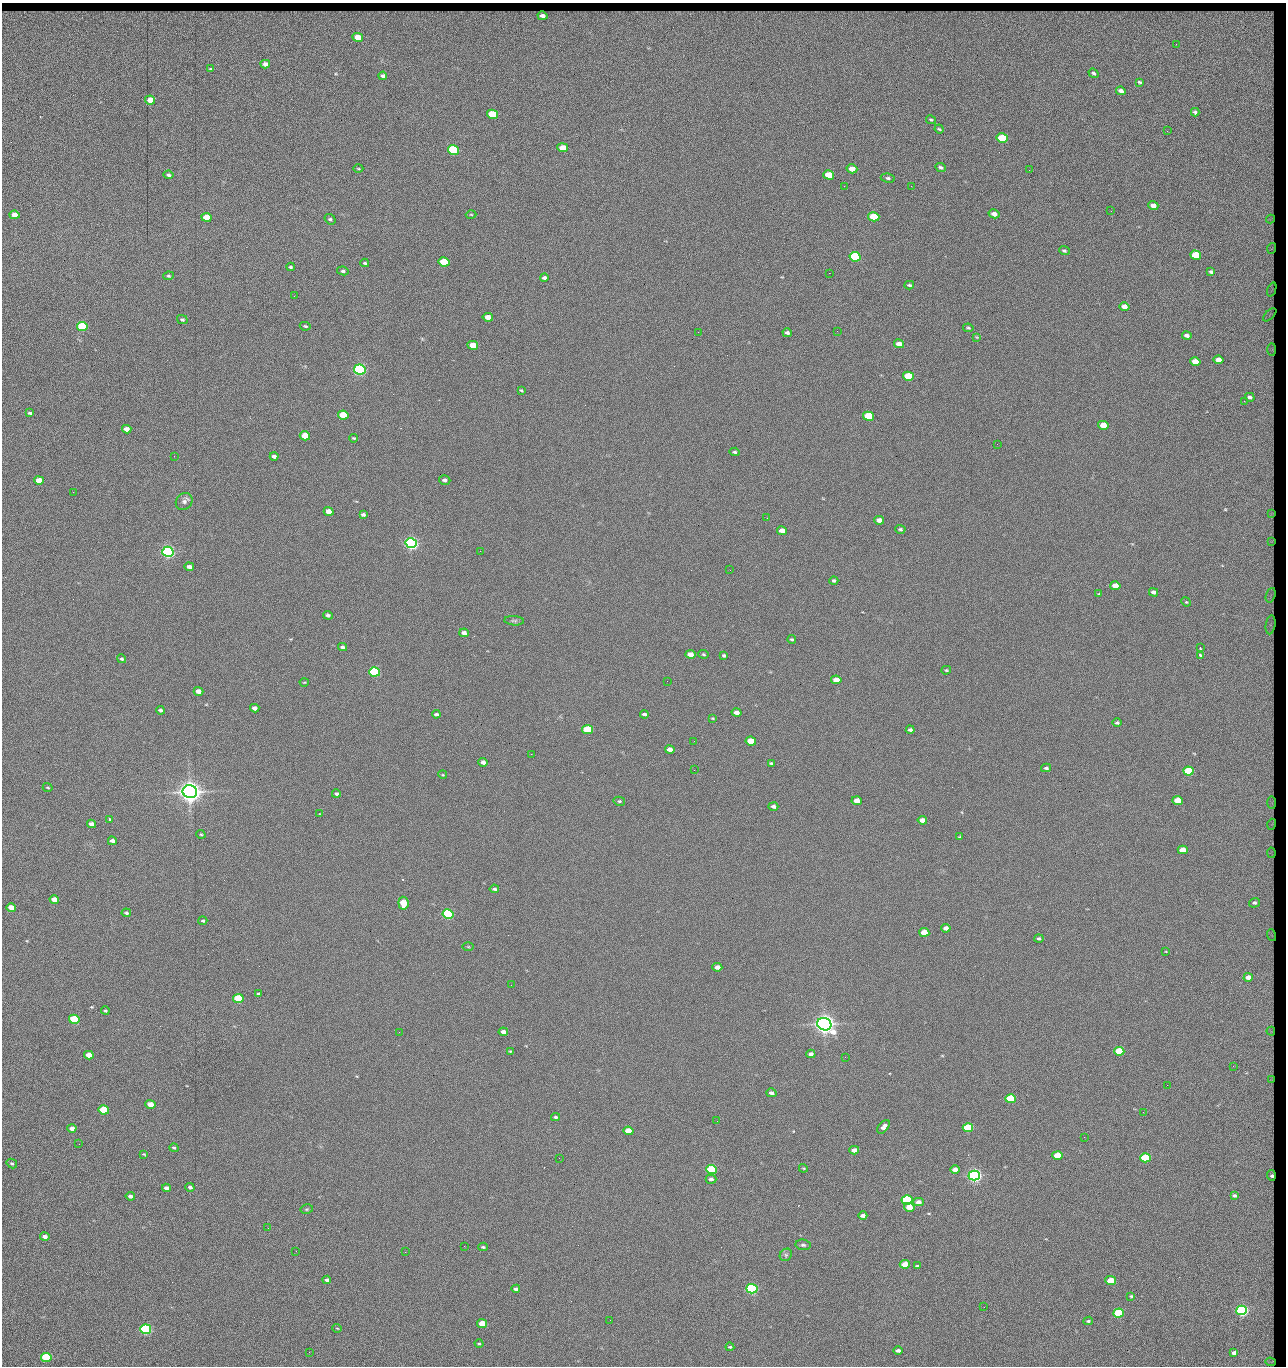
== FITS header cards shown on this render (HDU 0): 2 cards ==
NAXIS1  =                 1284 / length of data axis 1
NAXIS2  =                 1364 / length of data axis 2

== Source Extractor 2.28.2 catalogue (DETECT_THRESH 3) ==
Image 1284 x 1364 px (HDU 0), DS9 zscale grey, 1 PNG px = 1 image px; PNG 1288 x 1368 px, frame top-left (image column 1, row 1364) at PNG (2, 3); each listed source drawn as its Kron ellipse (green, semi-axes under 4 px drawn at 4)
Background 148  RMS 15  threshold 44.5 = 3 sigma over >= 5 px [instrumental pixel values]
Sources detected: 261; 1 with non-positive FLUX_AUTO (blend fragments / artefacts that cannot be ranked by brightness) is neither listed nor drawn; the other 260 listed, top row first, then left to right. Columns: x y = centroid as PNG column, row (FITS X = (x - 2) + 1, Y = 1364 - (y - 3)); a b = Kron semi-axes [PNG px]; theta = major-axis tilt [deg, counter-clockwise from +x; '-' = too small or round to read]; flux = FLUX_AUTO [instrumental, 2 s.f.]
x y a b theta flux
542 16 5 4 - 4.2e+03
358 37 5 4 - 1.3e+04
1176 44 3 2 - 8.4e+02
265 64 5 4 - 5.0e+03
211 69 4 2 - 1.1e+03
1094 73 5 4 - 1.6e+03
383 76 4 3 - 2.5e+03
1140 82 4 3 - 1.5e+03
1121 91 5 3 - 4.2e+03
150 100 5 4 - 1.4e+04
1195 112 4 3 - 1.9e+03
492 114 5 4 - 4.2e+04
931 120 5 3 - 1.3e+03
939 129 4 3 - 1.1e+03
1167 131 3 2 - 8.4e+02
1002 138 5 4 - 6.0e+04
563 148 5 4 - 1.4e+04
453 150 6 5 - 1.6e+05
941 167 6 4 -25 2.2e+03
358 169 5 3 - 1.0e+03
852 169 5 4 - 1.2e+04
1029 170 2 2 - 1.2e+03
169 175 5 3 - 2.3e+03
829 175 5 4 - 2.8e+04
888 178 7 4 -8 1.9e+03
844 186 2 2 - 1.6e+03
911 186 2 2 - 1.2e+04
1153 206 5 4 - 6.4e+03
1111 211 2 2 - 5.9e+02
471 214 5 3 - 9.1e+02
994 214 5 4 - 5.9e+03
14 215 5 4 - 1.0e+04
206 217 5 4 - 2.0e+04
874 217 5 4 - 5.1e+04
330 219 6 4 -36 1.8e+03
1271 219 4 3 - 1.1e+03
1272 248 5 3 - 9.2e+02
1064 251 5 4 - 1.7e+03
1196 255 5 4 - 4.2e+04
855 257 6 4 -12 1.0e+05
444 262 5 4 - 4.1e+04
365 263 4 3 - 1.4e+03
290 267 4 3 - 1.4e+03
343 271 6 4 -9 1.9e+03
1211 272 4 3 - 1.5e+03
829 273 2 2 - 1.8e+04
168 276 5 4 - 1.5e+03
544 278 4 3 - 2.6e+03
909 285 5 3 - 1.4e+03
1272 290 7 2 69 8.3e+02
294 296 2 2 - 4.9e+02
1124 306 5 4 - 7.6e+03
1270 315 8 3 45 9.6e+02
488 317 5 4 - 9.6e+03
182 320 5 4 - 1.7e+03
305 326 5 3 - 1.2e+03
82 327 5 4 - 1.0e+05
968 328 5 3 - 1.3e+03
837 331 2 2 - 5.5e+02
698 332 2 2 - 2.1e+03
787 333 4 3 - 2.2e+03
1187 335 5 3 - 3.7e+03
977 337 4 3 - 9.1e+02
899 344 5 4 - 7.7e+03
473 345 5 4 - 1.6e+04
1272 349 6 3 90 1.1e+03
1218 360 5 4 - 9.8e+03
1195 362 5 4 - 1.5e+04
360 370 6 5 - 3.0e+05
908 376 5 4 - 5.8e+04
521 390 4 3 - 1.2e+03
1250 397 5 4 - 2.5e+03
1244 401 2 2 - 1.1e+03
30 413 4 3 - 1.6e+03
343 415 5 4 - 3.7e+04
869 416 5 4 - 6.0e+04
1103 425 5 4 - 1.9e+04
127 429 5 4 - 8.4e+03
305 436 5 4 - 3.0e+04
354 438 4 3 - 1.1e+03
997 444 2 2 - 2.4e+03
735 452 5 4 - 1.7e+03
174 456 2 2 - 2.2e+03
274 456 4 3 - 3.5e+03
39 480 5 4 - 1.2e+04
445 480 6 4 -19 2.6e+03
73 492 2 2 - 6.1e+02
184 502 9 8 - 3.6e+03
329 511 5 4 - 1.0e+04
1271 514 3 2 - 6.4e+02
363 515 4 3 - 2.4e+03
767 518 2 2 - 4.3e+02
879 520 5 4 - 5.9e+03
900 529 5 4 - 1.9e+03
782 531 5 4 - 8.6e+03
1271 541 3 2 - 8.2e+02
411 543 6 5 - 5.0e+05
480 551 2 2 - 1.8e+03
168 552 5 5 - 5.3e+05
189 567 4 3 - 3.8e+03
730 570 2 2 - 4.9e+02
834 581 4 4 - 2.0e+03
1115 586 5 4 - 1.4e+04
1153 592 4 3 - 3.8e+03
1099 594 3 2 - 8.7e+02
1271 595 8 4 71 1.6e+03
1186 602 5 4 - 1.1e+03
328 615 5 4 - 2.1e+03
514 621 10 4 -4 2.1e+03
1271 625 9 5 82 2.2e+03
464 633 5 4 - 4.5e+03
792 639 4 3 - 1.4e+03
342 647 4 4 - 2.1e+03
1200 648 4 2 - 1.8e+03
690 654 5 4 - 9.8e+03
703 654 5 4 - 1.3e+03
724 655 4 3 - 1.9e+03
1200 655 3 3 - 3.5e+03
122 659 5 4 - 1.8e+03
946 670 5 4 - 1.1e+03
375 672 5 4 - 1.6e+05
836 680 5 4 - 1.4e+04
667 681 2 2 - 1.2e+03
304 682 4 3 - 7.7e+02
198 691 5 4 - 7.6e+03
255 708 5 4 - 4.1e+03
160 710 4 3 - 2.0e+03
736 713 5 4 - 6.0e+03
436 714 4 3 - 2.3e+03
644 714 4 3 - 2.4e+03
713 718 4 3 - 9.5e+02
1117 723 5 4 - 1.9e+03
588 730 5 4 - 6.4e+04
910 730 4 3 - 2.5e+03
694 741 2 2 - 4.9e+02
751 741 5 4 - 2.7e+04
670 749 5 4 - 7.4e+03
531 754 2 2 - 2.3e+03
483 762 4 4 - 4.3e+03
771 764 4 3 - 1.7e+03
1046 768 5 3 - 2.0e+03
694 770 3 2 - 1.4e+03
1188 771 5 4 - 7.6e+04
443 775 4 3 - 8.6e+02
48 787 5 3 - 9.4e+02
190 792 7 6 - 1.4e+06
336 794 4 3 - 2.2e+03
1178 800 5 4 - 2.5e+04
619 801 6 4 -12 1.5e+03
857 801 5 4 - 1.0e+04
1272 803 6 3 -89 1.2e+03
773 806 5 4 - 3.4e+03
320 814 4 2 - 6.1e+02
109 819 3 3 - 2.4e+03
922 820 5 4 - 8.2e+03
92 824 5 4 - 6.6e+03
1272 824 5 3 - 8.8e+02
201 834 5 4 - 1.1e+03
960 837 4 3 - 1.1e+03
112 841 4 4 - 3.9e+03
1183 850 5 4 - 1.5e+04
1271 853 5 2 - 1.4e+03
494 889 5 3 - 1.9e+03
54 900 5 4 - 1.2e+04
403 903 6 5 - 2.8e+04
1254 903 5 4 - 2.4e+03
11 908 5 4 - 1.6e+04
126 913 5 4 - 1.9e+03
448 914 5 4 - 2.4e+05
203 921 4 4 - 1.3e+03
946 928 4 4 - 5.8e+03
924 932 5 4 - 1.9e+04
1271 935 6 3 -70 8.4e+02
1039 939 4 4 - 1.8e+03
468 947 6 4 -1 9.7e+02
1166 951 3 2 - 6.5e+02
717 967 5 4 - 6.1e+03
1248 977 5 4 - 7.3e+03
511 985 2 2 - 1.4e+03
259 994 3 3 - 1.7e+03
238 998 5 4 - 6.1e+04
105 1011 4 4 - 1.3e+03
74 1019 5 4 - 7.6e+04
824 1024 7 6 - 1.2e+06
1271 1031 4 3 - 1.3e+03
399 1032 2 2 - 3.7e+03
503 1032 5 4 - 4.2e+03
510 1051 4 3 - 1.1e+03
1119 1051 5 4 - 4.9e+04
811 1054 4 4 - 3.7e+03
89 1055 5 4 - 1.1e+04
845 1057 3 2 - 9.9e+02
1233 1066 2 2 - 1.0e+03
1271 1079 4 2 - 1.1e+03
1167 1085 2 2 - 1.7e+03
771 1093 5 4 - 3.3e+03
1011 1099 5 4 - 8.8e+04
150 1104 5 4 - 1.2e+04
104 1110 5 4 - 6.6e+04
1143 1112 2 2 - 6.3e+02
555 1117 4 3 - 1.8e+03
717 1121 2 2 - 5.9e+02
884 1127 8 5 47 4.8e+03
72 1128 4 4 - 5.2e+03
968 1128 5 4 - 7.3e+04
628 1131 5 4 - 2.1e+04
1084 1137 2 2 - 4.4e+02
79 1144 2 2 - 1.5e+03
174 1148 4 3 - 1.1e+03
854 1150 5 4 - 7.1e+03
144 1154 3 3 - 8.7e+02
1058 1155 5 4 - 3.2e+04
559 1158 2 2 - 6.7e+02
1145 1158 5 4 - 9.9e+04
12 1163 5 4 - 1.6e+03
803 1168 4 3 - 9.4e+02
712 1169 5 4 - 1.5e+05
955 1170 5 4 - 7.9e+03
974 1175 5 5 - 6.1e+05
1271 1175 5 4 - 2.4e+03
711 1179 5 4 - 3.0e+03
190 1187 4 4 - 2.4e+03
167 1188 4 4 - 4.6e+03
1234 1195 3 3 - 1.4e+03
130 1196 4 3 - 3.5e+03
907 1200 5 4 - 1.5e+05
918 1202 5 4 - 6.5e+03
909 1207 5 4 - 1.7e+04
307 1209 6 4 11 1.6e+03
863 1216 4 3 - 4.6e+03
268 1228 2 2 - 1.5e+03
45 1237 5 4 - 4.1e+03
803 1245 7 5 -9 2.3e+03
464 1246 2 2 - 4.7e+03
483 1247 4 3 - 1.6e+03
296 1251 3 2 - 1.2e+03
405 1252 2 2 - 3.6e+03
786 1255 7 5 47 2.5e+03
905 1264 5 4 - 1.9e+04
917 1266 4 3 - 1.4e+03
327 1280 4 3 - 2.8e+03
1111 1281 5 4 - 2.7e+04
516 1289 4 3 - 3.0e+03
752 1289 5 4 - 3.1e+05
1131 1296 3 3 - 1.2e+03
984 1307 3 2 - 1.7e+03
1242 1310 5 4 - 3.6e+05
1118 1313 5 4 - 7.9e+04
610 1320 2 2 - 4.7e+02
1088 1321 5 3 - 1.6e+03
482 1324 5 4 - 1.8e+04
337 1328 5 3 - 7.2e+02
146 1329 5 5 - 2.4e+05
479 1343 4 4 - 1.4e+03
730 1347 4 3 - 1.3e+03
898 1350 4 3 - 3.7e+03
309 1352 3 2 - 9.6e+02
1234 1353 4 3 - 4.4e+03
46 1357 5 4 - 9.3e+04
1270 1362 5 2 - 1.0e+03
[1 non-positive-flux detection neither listed nor drawn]

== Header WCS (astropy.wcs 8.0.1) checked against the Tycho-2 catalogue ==
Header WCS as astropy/WCSLIB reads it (CRVAL/CRPIX/CD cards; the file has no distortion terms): RA---TAN/DEC--TAN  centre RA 15:41:43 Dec +51:58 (235.43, +51.97 deg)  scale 1.26 arcsec/px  FOV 26.9' x 28.5'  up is +92 deg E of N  parity flipped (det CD > 0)
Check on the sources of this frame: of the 60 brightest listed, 11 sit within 2.0 arcsec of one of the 12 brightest Tycho-2 stars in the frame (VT <= 12.29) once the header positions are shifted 0.47 arcsec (0.43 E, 0.18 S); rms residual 0.89 arcsec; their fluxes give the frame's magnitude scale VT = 25.23 - 2.5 log10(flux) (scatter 0.20 mag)
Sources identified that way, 11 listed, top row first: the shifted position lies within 2.0 arcsec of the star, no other Tycho-2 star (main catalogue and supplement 1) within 4.0 arcsec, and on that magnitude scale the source's flux lands within +1.5 / -3 mag of the star's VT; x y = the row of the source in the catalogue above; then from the Tycho-2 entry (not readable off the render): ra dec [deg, ICRS J2000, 3 dp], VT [Tycho-2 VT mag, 2 dp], TYC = Tycho-2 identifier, HIP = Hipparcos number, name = IAU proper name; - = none
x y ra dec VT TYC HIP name
360 370 235.614 +52.064 11.61 3489-1132-1 - -
411 543 235.514 +52.049 11.19 3489-1407-1 - -
168 552 235.515 +52.133 11.12 3489-1380-1 - -
190 792 235.378 +52.130 9.31 3489-1322-1 76850 -
448 914 235.303 +52.042 11.52 3489-958-1 - -
824 1024 235.232 +51.912 9.59 3489-824-1 - -
974 1175 235.143 +51.862 10.97 3489-1016-1 - -
907 1200 235.131 +51.886 12.29 3489-908-1 - -
752 1289 235.084 +51.941 11.45 3489-1346-1 - -
1242 1310 235.062 +51.771 11.53 3489-1453-1 - -
146 1329 235.075 +52.152 11.74 3489-912-1 - -